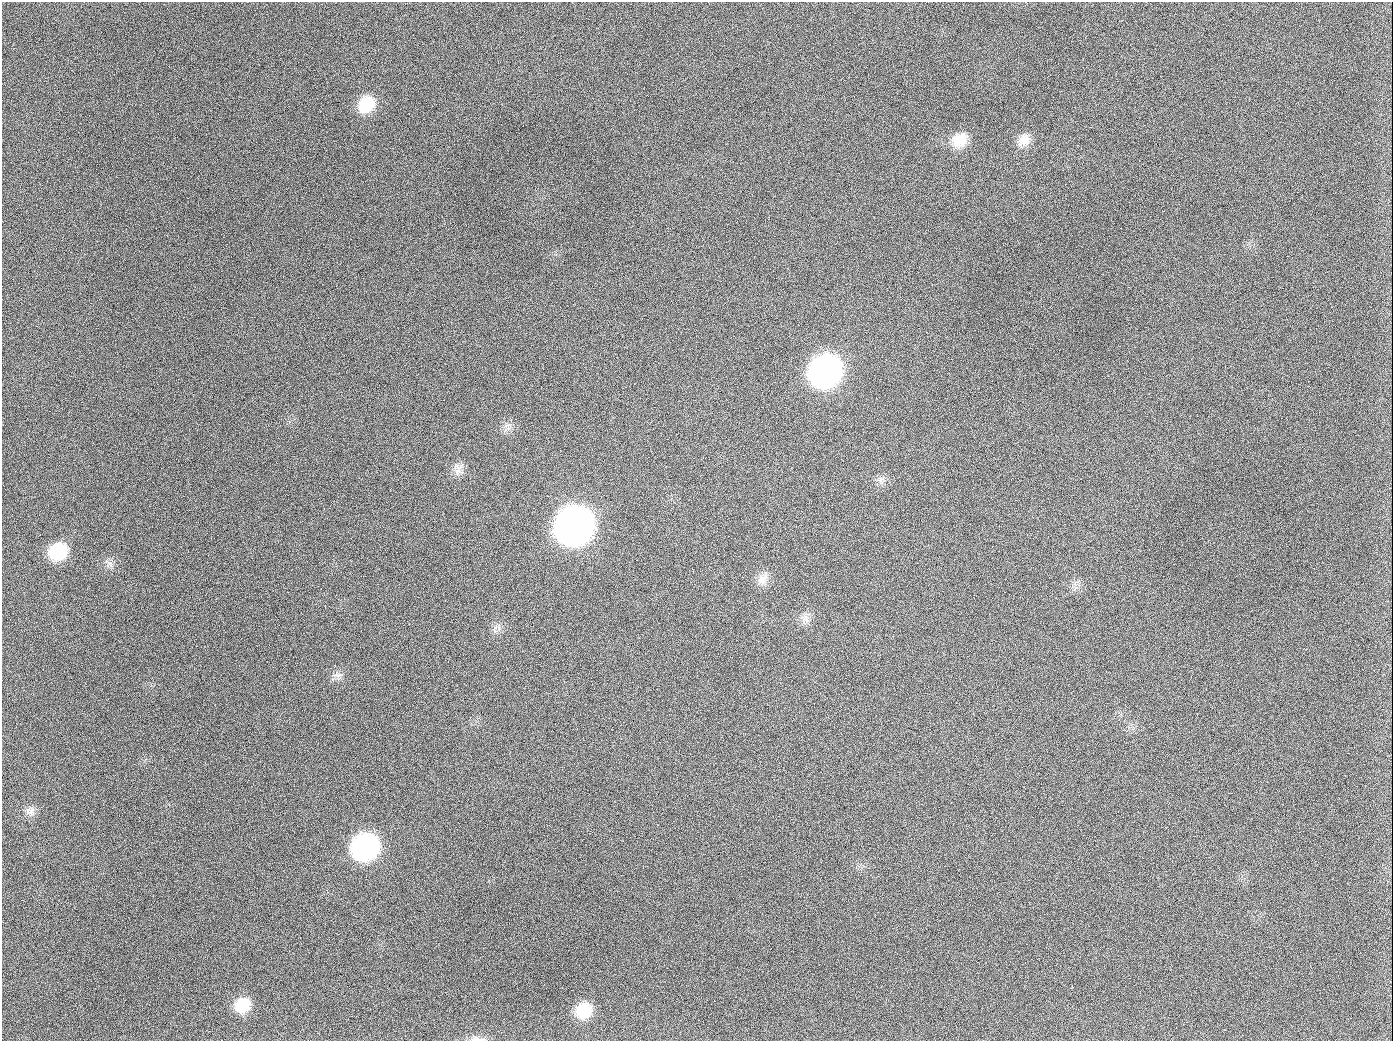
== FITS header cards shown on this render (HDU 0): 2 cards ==
NAXIS1  =                 1391
NAXIS2  =                 1039

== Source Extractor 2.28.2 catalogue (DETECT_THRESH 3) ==
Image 1391 x 1039 px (HDU 0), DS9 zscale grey, 1 PNG px = 1 image px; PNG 1395 x 1043 px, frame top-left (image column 1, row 1039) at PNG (2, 2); no overlay
Background 1410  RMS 67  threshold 201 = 3 sigma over >= 5 px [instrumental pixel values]
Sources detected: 19; all 19 listed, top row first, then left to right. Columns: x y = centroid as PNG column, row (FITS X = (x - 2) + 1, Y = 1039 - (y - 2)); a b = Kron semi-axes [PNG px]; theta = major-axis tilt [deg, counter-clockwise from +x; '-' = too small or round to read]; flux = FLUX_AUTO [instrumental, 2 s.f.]
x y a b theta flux
366 104 20 16 48 1.4e+05
189 126 2 2 - 6.3e+03
960 140 21 17 40 9.5e+04
1024 140 18 13 36 5.5e+04
825 371 21 18 40 2.5e+06
654 407 2 2 - 3.4e+03
457 471 12 9 9 3.4e+04
881 480 8 6 61 1.7e+04
574 526 22 19 41 5.6e+06
58 551 19 16 33 1.9e+05
763 579 18 12 35 4.5e+04
806 619 13 7 -65 2.7e+04
339 675 10 6 8 1.9e+04
30 811 12 10 -38 2.9e+04
365 847 20 18 35 1.1e+06
242 1005 18 15 35 1.1e+05
584 1010 18 16 40 1.2e+05
944 1026 2 2 - 5.5e+03
477 1039 24 6 -3 3.1e+04
At the frame edge (FLAGS 8, measured only in part): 1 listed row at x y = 477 1039